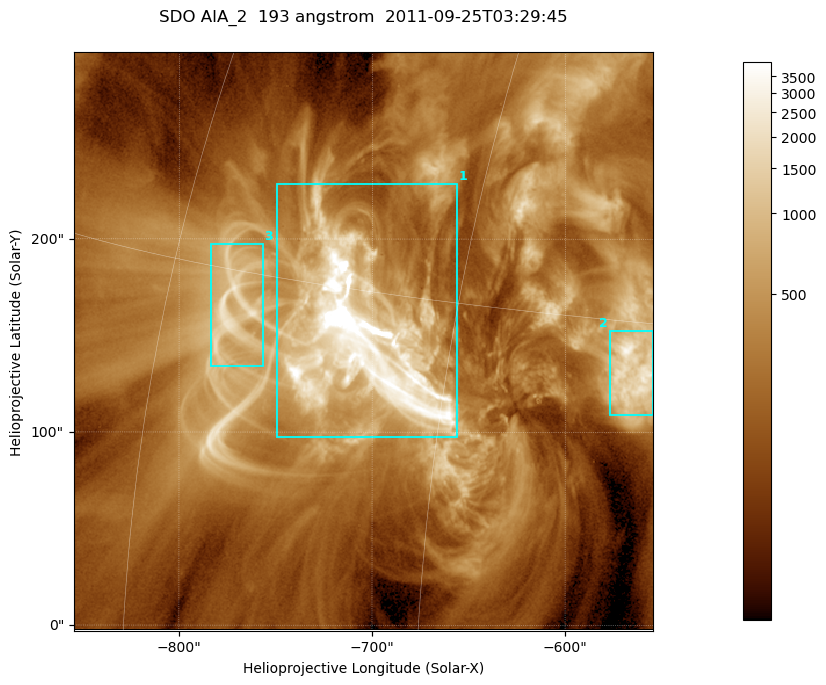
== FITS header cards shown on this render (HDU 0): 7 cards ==
TELESCOP= 'SDO     '           /
INSTRUME= 'AIA_2   '           /
WAVELNTH=                  193 /
WAVEUNIT= 'angstrom'           /
DATE-OBS= '2011-09-25T03:29:45.59' /
CTYPE1  = 'HPLN-TAN'           /
CTYPE2  = 'HPLT-TAN'           /

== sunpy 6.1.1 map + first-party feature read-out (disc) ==
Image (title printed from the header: SDO AIA_2  193 angstrom  2011-09-25T03:29:45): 499 x 499 px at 0.601 arcsec/px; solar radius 957 arcsec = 1592 px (partial field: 3.1% of the solar disc is inside the frame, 100% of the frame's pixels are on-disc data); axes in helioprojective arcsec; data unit not stated in the header (colour bar unlabelled)
Orientation: roll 0.0577 deg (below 1 deg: not rotated)
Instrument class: DISC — disc imager (sunpy class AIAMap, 193 A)
Bright regions (active regions / flare kernels): reference = the on-disc median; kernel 5 px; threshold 5 sigma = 801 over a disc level ~241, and >= 1.15x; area >= 249 px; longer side >= 6 px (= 3.6 arcsec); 3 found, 3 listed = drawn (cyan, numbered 1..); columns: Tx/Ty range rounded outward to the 2 arcsec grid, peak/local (2 s.f.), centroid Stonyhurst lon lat
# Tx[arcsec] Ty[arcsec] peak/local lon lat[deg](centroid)
1 -750..-656 96..230 35 -49 +13
2 -578..-554 108..154 12 -37 +13
3 -784..-756 134..198 9.2 -56 +14